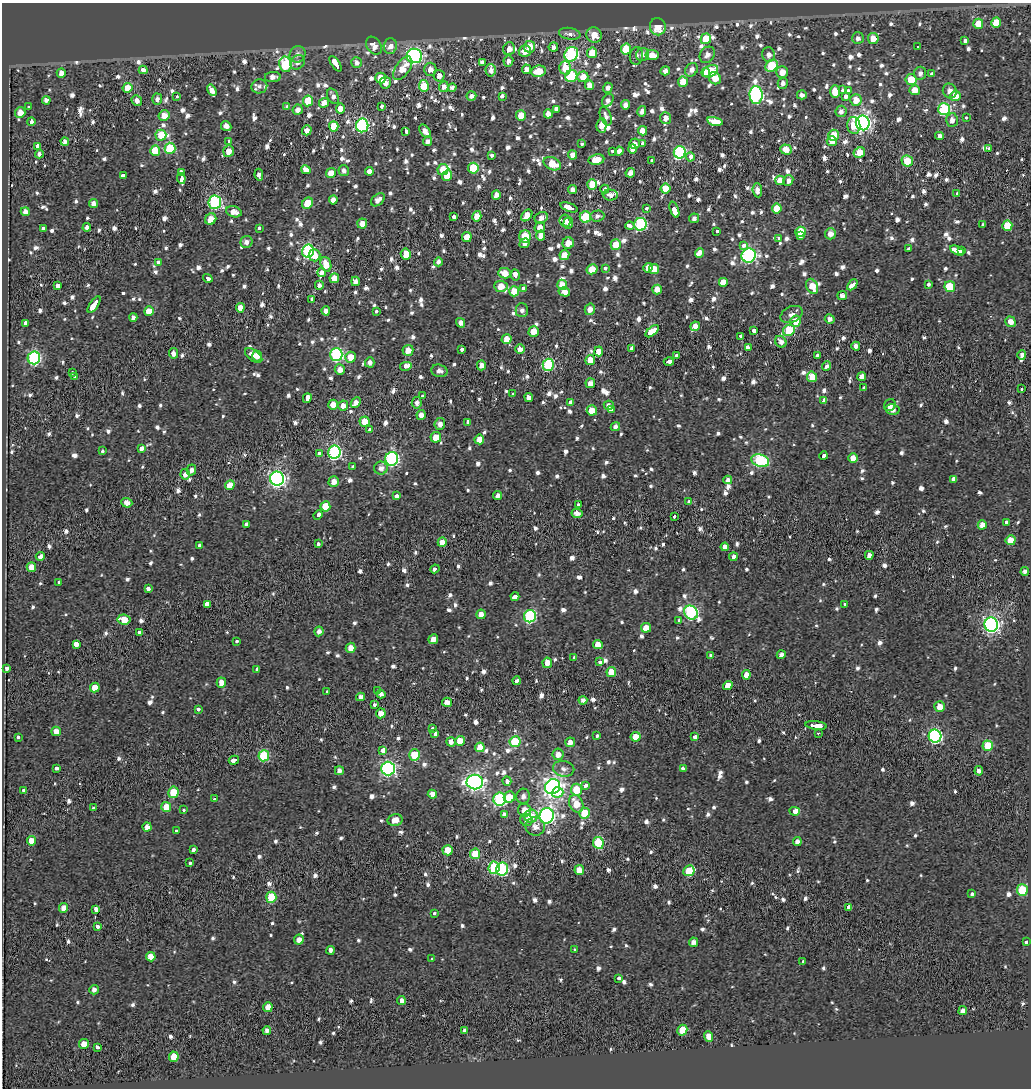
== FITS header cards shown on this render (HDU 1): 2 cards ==
NAXIS1  =                 1029
NAXIS2  =                 1086

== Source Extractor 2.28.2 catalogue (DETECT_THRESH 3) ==
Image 1029 x 1086 px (HDU 1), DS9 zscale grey, 1 PNG px = 1 image px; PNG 1033 x 1090 px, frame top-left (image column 1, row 1086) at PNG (2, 3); each listed source drawn as its Kron ellipse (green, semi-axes under 4 px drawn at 4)
Background -0.197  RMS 0.12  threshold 0.362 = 3 sigma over >= 5 px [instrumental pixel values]
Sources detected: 1260; of the 1260, the 500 brightest by FLUX_AUTO listed and drawn (760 fainter detections omitted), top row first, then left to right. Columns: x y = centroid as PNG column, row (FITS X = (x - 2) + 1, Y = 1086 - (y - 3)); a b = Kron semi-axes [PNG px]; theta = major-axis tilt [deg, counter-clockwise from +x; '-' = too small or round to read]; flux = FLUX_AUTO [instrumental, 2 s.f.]
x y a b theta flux
996 23 5 5 - 200
978 24 5 5 - 180
658 27 8 7 - 180
570 34 11 6 -10 47
594 35 8 7 - 120
858 38 6 6 - 49
873 38 5 5 - 120
706 39 5 5 - 250
965 41 3 3 - 150
374 46 9 7 -57 78
390 46 8 6 86 76
530 47 6 5 - 110
553 47 5 4 - 44
918 47 3 3 - 77
509 49 6 5 - 71
626 49 5 5 - 270
525 51 6 6 - 98
592 53 5 5 - 190
297 54 8 7 - 47
571 54 7 6 - 1300
642 55 7 6 - 45
652 55 6 5 - 93
707 55 9 7 52 49
769 55 7 6 - 53
414 56 8 7 - 2100
636 56 9 6 83 38
508 61 5 5 - 45
298 62 8 6 42 42
356 62 5 5 - 47
482 62 4 4 - 170
285 64 8 6 -79 690
336 64 9 3 -56 410
772 66 6 5 - 390
403 68 13 7 55 150
565 68 6 5 - 150
430 69 6 6 - 69
526 69 5 4 - 56
143 70 4 4 - 48
491 70 6 5 - 47
692 70 7 6 - 57
538 71 7 5 8 170
665 71 5 4 - 48
710 71 8 5 28 300
706 72 5 4 - 110
782 72 5 5 - 92
61 73 4 4 - 61
920 73 6 6 - 39
932 74 4 4 - 140
439 76 6 5 - 66
571 76 6 5 - 460
273 77 8 5 2 57
583 77 5 5 - 100
381 78 5 5 - 120
715 78 6 5 - 130
911 80 6 5 - 190
683 82 5 5 - 180
385 83 6 5 - 64
783 83 5 5 - 44
589 85 5 4 - 87
259 86 8 7 - 40
424 86 6 5 - 230
444 87 5 4 - 58
452 87 4 4 - 43
128 88 5 4 - 170
608 88 5 4 - 38
842 89 3 3 - 120
212 90 6 4 -57 62
915 90 5 5 - 110
835 91 6 5 - 160
848 91 3 3 - 92
950 91 7 7 - 63
756 95 9 6 -85 1600
802 95 5 4 - 37
177 96 3 3 - 58
333 96 8 5 -64 39
471 96 5 4 - 44
502 96 3 3 - 150
955 96 5 5 - 120
846 97 4 3 - 290
157 99 5 5 - 40
46 100 4 4 - 45
608 100 7 5 57 41
856 100 6 5 - 110
137 101 6 4 -49 50
308 101 5 5 - 290
324 103 5 4 - 72
625 105 4 4 - 49
287 106 4 3 - 180
382 106 3 3 - 95
28 107 3 3 - 49
340 109 5 4 - 76
557 109 4 3 - 430
944 109 6 6 - 930
298 110 5 5 - 49
642 111 5 4 - 43
841 111 6 5 - 47
20 112 5 5 - 87
548 114 4 4 - 79
164 115 5 5 - 95
521 116 5 5 - 160
606 116 9 5 -69 42
966 117 3 3 - 42
666 118 6 5 - 52
952 120 7 6 - 56
31 121 4 3 - 160
715 121 8 4 -13 650
863 123 7 7 - 3100
362 125 7 6 - 1300
602 125 7 5 86 110
226 126 5 4 - 60
334 126 5 4 - 180
854 126 8 6 -82 150
307 130 5 5 - 58
425 131 7 4 -55 64
643 131 4 4 - 100
406 132 4 3 - 200
161 135 5 5 - 170
833 135 5 5 - 150
939 136 4 4 - 47
229 141 4 3 - 69
427 141 5 4 - 46
832 141 5 5 - 74
65 142 4 4 - 41
642 143 3 3 - 96
581 144 3 3 - 50
634 144 5 5 - 39
37 147 4 3 - 260
170 148 5 5 - 480
989 148 3 3 - 45
633 149 5 4 - 62
786 149 6 5 - 99
155 151 5 5 - 230
228 151 6 5 - 89
612 151 3 3 - 40
619 151 4 4 - 42
680 152 6 6 - 1300
859 153 6 5 - 140
39 154 4 3 - 40
491 155 3 3 - 86
573 155 4 4 - 63
690 157 4 3 - 150
596 160 8 5 9 130
652 161 3 3 - 85
907 161 6 5 - 300
552 164 9 6 -23 190
473 168 5 5 - 330
306 170 5 4 - 77
443 170 6 5 - 140
344 171 6 5 - 39
369 171 4 3 - 510
181 172 3 3 - 270
331 173 5 4 - 120
630 173 5 4 - 52
259 175 6 4 -82 41
123 176 4 3 - 520
447 176 5 5 - 190
181 178 5 3 - 370
780 180 5 4 - 97
788 180 5 5 - 46
592 184 5 5 - 140
605 189 4 3 - 360
665 189 5 5 - 150
573 190 4 4 - 48
757 190 7 4 -84 49
957 193 3 3 - 60
496 195 5 4 - 63
610 195 7 5 -1 45
333 200 4 4 - 67
378 200 8 5 42 53
215 202 6 6 - 1200
308 203 6 5 - 210
93 204 4 4 - 49
569 207 9 3 -20 510
777 208 5 5 - 160
647 209 3 3 - 72
674 209 8 4 -69 270
25 212 4 4 - 52
234 212 8 5 -17 85
527 215 6 4 48 110
477 216 5 4 - 98
597 216 7 5 4 37
454 217 3 3 - 130
585 217 6 5 - 440
541 218 7 5 25 52
694 218 5 4 - 39
211 219 6 5 - 99
565 221 6 5 - 69
568 223 6 5 - 44
362 224 5 5 - 70
640 224 6 6 - 910
983 225 3 3 - 210
630 226 4 3 - 200
1007 226 5 5 - 220
87 227 4 4 - 40
540 227 5 5 - 75
44 228 4 3 - 120
259 228 3 3 - 67
717 232 3 3 - 140
801 232 5 5 - 260
830 234 6 5 - 67
541 235 5 4 - 85
525 236 6 6 - 240
801 236 4 3 - 92
467 237 5 5 - 130
779 238 3 3 - 60
246 242 6 6 - 46
524 243 5 4 - 42
568 243 6 5 - 97
616 245 5 5 - 170
744 245 4 3 - 160
908 249 4 3 - 210
308 251 6 6 - 1200
957 251 7 3 -27 860
962 251 3 3 - 240
699 253 5 4 - 200
406 254 5 5 - 160
314 255 6 6 - 92
564 255 5 4 - 110
749 256 7 7 - 1800
159 262 3 3 - 140
438 262 4 4 - 42
326 264 7 5 -73 130
605 268 3 3 - 74
648 268 5 4 - 58
592 269 5 5 - 140
654 269 5 5 - 130
322 273 4 3 - 400
505 273 6 5 - 99
515 275 5 3 - 330
208 278 5 3 - 160
334 278 5 4 - 99
355 281 5 4 - 50
723 282 5 5 - 98
319 285 4 4 - 40
562 285 5 5 - 110
852 285 6 3 46 300
928 285 3 3 - 130
58 286 3 3 - 190
501 286 7 5 -5 130
812 286 8 5 -64 150
950 287 5 5 - 290
523 288 4 3 - 170
657 289 5 4 - 77
514 291 5 5 - 160
564 292 6 4 -16 56
842 296 5 4 - 43
312 299 3 3 - 84
94 305 10 3 55 650
240 308 5 4 - 98
590 309 6 5 - 67
522 310 7 6 - 38
149 311 5 5 - 150
326 311 4 4 - 49
377 311 3 3 - 59
792 314 11 7 26 49
133 317 4 4 - 39
830 319 5 4 - 42
796 321 6 5 - 150
1010 322 5 5 - 72
26 323 4 3 - 120
461 323 5 4 - 57
695 326 5 4 - 58
753 330 4 3 - 160
789 330 6 5 - 580
534 331 5 5 - 140
652 331 8 3 42 5000
740 336 4 3 - 140
506 339 5 5 - 78
781 342 6 5 - 53
856 346 4 4 - 61
748 348 4 3 - 290
520 349 4 4 - 57
632 349 3 3 - 240
408 350 5 5 - 91
462 350 4 3 - 110
599 351 5 4 - 110
173 353 5 4 - 49
336 354 6 6 - 1200
254 355 10 5 -36 72
677 355 3 3 - 94
817 355 4 3 - 150
1022 355 4 4 - 46
257 356 5 5 - 86
351 357 5 5 - 130
34 358 6 6 - 1300
590 360 5 4 - 150
370 362 5 4 - 39
669 362 5 3 - 320
481 365 5 4 - 52
548 365 6 5 - 850
406 366 6 4 12 220
827 366 5 4 - 44
340 370 5 5 - 60
439 371 8 6 -13 40
72 373 3 3 - 70
74 377 3 3 - 140
812 377 5 5 - 160
862 377 4 4 - 63
590 383 5 5 - 65
864 388 3 3 - 41
1021 389 3 3 - 83
513 394 3 3 - 130
422 396 3 3 - 180
529 397 4 4 - 420
307 398 5 3 - 390
824 400 4 3 - 490
571 402 3 3 - 980
356 403 6 4 48 61
417 403 6 5 - 37
333 405 5 5 - 75
343 405 5 5 - 58
609 405 5 4 - 37
890 405 6 5 - 37
611 409 4 3 - 140
592 410 5 5 - 150
892 410 7 5 -12 50
421 415 5 4 - 66
364 421 5 5 - 190
468 422 4 3 - 210
440 424 6 5 - 48
615 426 5 4 - 37
370 430 3 3 - 110
436 437 5 5 - 140
479 439 5 4 - 110
141 448 4 3 - 210
102 451 3 3 - 60
334 452 6 6 - 1400
319 453 4 3 - 51
823 456 4 3 - 87
853 458 5 5 - 82
392 459 7 6 - 1600
760 461 9 6 -18 970
353 467 4 3 - 150
381 468 7 6 - 46
191 470 5 4 - 45
185 474 5 4 - 47
277 479 7 7 - 2900
954 479 4 3 - 1800
728 480 4 4 - 40
334 482 5 5 - 74
230 485 5 4 - 120
498 495 5 4 - 45
396 496 3 3 - 310
688 502 4 3 - 150
127 503 5 5 - 61
578 505 3 3 - 93
325 506 5 5 - 160
577 513 5 4 - 51
318 515 5 3 - 190
674 516 3 3 - 88
1006 522 3 3 - 95
246 525 3 3 - 470
982 525 4 4 - 96
1011 540 5 5 - 120
442 542 4 4 - 94
318 544 3 3 - 85
199 546 4 3 - 160
725 547 4 3 - 420
869 555 4 4 - 49
40 556 4 3 - 310
733 557 4 3 - 120
31 567 5 4 - 110
435 569 4 3 - 140
1025 572 4 4 - 40
59 582 3 3 - 53
148 589 3 3 - 130
515 597 4 3 - 400
207 604 4 3 - 820
845 604 3 3 - 110
691 613 7 6 - 1200
481 614 5 4 - 77
530 616 6 6 - 1100
124 619 6 5 - 150
679 620 4 3 - 94
991 625 7 7 - 3000
646 628 5 4 - 130
319 631 5 4 - 47
139 632 3 3 - 80
433 639 5 4 - 61
237 641 3 3 - 69
76 644 4 3 - 330
598 645 5 4 - 87
351 648 5 5 - 82
711 655 3 3 - 210
781 655 4 4 - 43
574 658 4 3 - 62
600 662 3 3 - 130
547 663 5 4 - 76
7 668 3 3 - 170
257 669 4 3 - 200
611 672 5 5 - 150
746 675 4 4 - 64
517 681 4 3 - 160
221 683 5 4 - 81
728 685 5 4 - 84
95 687 5 4 - 140
378 690 3 3 - 47
327 691 3 3 - 330
381 694 5 4 - 38
361 697 4 4 - 46
583 700 4 4 - 38
447 702 5 4 - 55
374 704 3 3 - 140
940 707 5 5 - 86
198 709 3 3 - 88
381 713 5 5 - 76
816 725 11 3 -6 640
433 728 3 3 - 61
56 731 5 4 - 66
818 733 3 3 - 88
435 734 3 3 - 210
597 736 3 3 - 58
935 736 6 6 - 1600
18 737 4 3 - 70
636 737 5 5 - 140
695 737 4 3 - 130
460 741 5 5 - 150
451 742 4 4 - 52
515 742 5 5 - 470
570 742 5 4 - 61
988 746 5 5 - 320
480 747 5 4 - 100
383 750 3 3 - 960
558 754 6 5 - 56
415 755 6 5 - 310
264 756 5 5 - 550
234 760 5 3 - 240
57 768 4 3 - 120
683 768 4 3 - 61
388 769 7 6 - 2100
564 769 11 8 -10 44
339 771 4 4 - 40
979 771 5 4 - 43
507 781 5 3 - 140
475 782 8 7 - 3500
585 786 4 3 - 170
553 787 8 7 - 5000
24 790 3 3 - 120
577 790 6 5 - 210
173 792 5 5 - 220
558 792 6 5 - 300
432 794 5 4 - 72
523 796 7 7 - 42
509 797 6 5 - 120
214 799 3 3 - 44
500 799 6 6 - 1000
576 804 9 6 -64 150
94 807 3 3 - 99
166 807 5 5 - 160
184 810 3 3 - 38
524 810 6 6 - 89
795 811 5 4 - 250
585 813 5 5 - 310
504 814 4 3 - 160
531 816 7 6 - 150
547 816 8 7 - 2700
395 820 7 5 13 90
526 820 6 5 - 45
535 826 9 9 - 69
147 827 5 4 - 61
176 831 3 3 - 100
32 841 5 5 - 140
797 842 4 4 - 40
598 843 6 5 - 480
193 849 3 3 - 100
448 850 5 5 - 160
475 854 5 5 - 260
190 863 3 3 - 55
494 868 6 6 - 640
502 869 6 6 - 910
579 870 5 4 - 110
689 871 6 5 - 260
1022 890 6 5 - 500
972 894 3 3 - 180
271 897 5 5 - 390
63 908 5 4 - 69
849 908 4 3 - 1300
96 910 4 3 - 160
435 913 3 3 - 44
98 926 3 3 - 160
299 940 5 5 - 58
694 942 4 4 - 53
1027 942 3 3 - 210
574 949 3 3 - 44
330 950 4 3 - 310
151 957 5 4 - 97
432 959 4 3 - 73
803 962 3 3 - 62
619 978 4 3 - 93
94 990 5 4 - 39
401 1001 4 4 - 49
268 1007 5 4 - 94
963 1011 4 4 - 46
267 1030 4 4 - 47
465 1030 3 3 - 62
682 1030 5 5 - 220
709 1036 6 4 -68 76
84 1044 5 5 - 100
98 1047 4 3 - 100
174 1057 5 5 - 160
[760 fainter detections neither listed nor drawn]